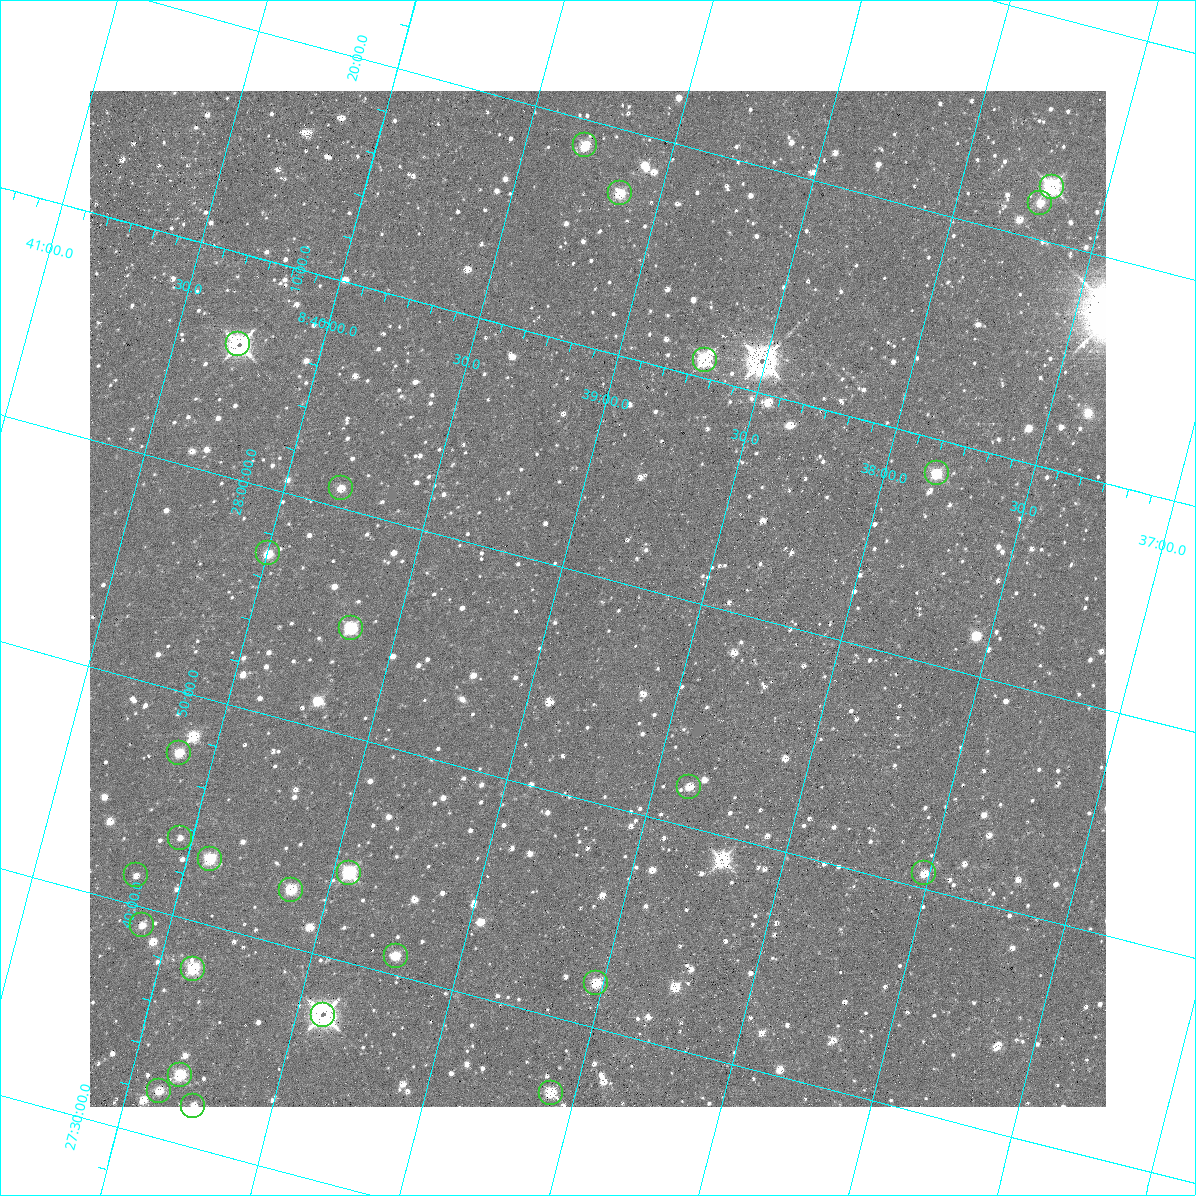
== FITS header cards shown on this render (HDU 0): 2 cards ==
NAXIS1  =                 1016 / length of data axis 1
NAXIS2  =                 1016 / length of data axis 2

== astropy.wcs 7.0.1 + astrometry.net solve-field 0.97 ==
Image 1016 x 1016 px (HDU 0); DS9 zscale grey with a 90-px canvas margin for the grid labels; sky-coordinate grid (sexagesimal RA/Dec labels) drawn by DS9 from the SOLVED WCS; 27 Tycho-2 reference stars matched to detected sources circled (green)
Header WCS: RA---SIN-SIP/DEC--SIN-SIP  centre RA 08:38:51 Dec +27:59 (129.71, +27.98 deg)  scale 2.76 arcsec/px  FOV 46.7' x 46.4'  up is +15 deg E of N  parity normal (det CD < 0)
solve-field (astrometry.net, Tycho-2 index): VERIFIED the header's WCS against the Tycho-2 star catalogue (verified at 3 index scales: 15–27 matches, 3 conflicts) and refined it, rather than solving blind
Solved WCS: RA---TAN-SIP/DEC--TAN-SIP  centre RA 08:38:51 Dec +27:59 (129.71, +27.98 deg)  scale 2.76 arcsec/px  FOV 46.7' x 46.4'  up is +15 deg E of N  parity normal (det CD < 0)
The solver's refit moves the header's centre by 1.1 arcsec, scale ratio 0.9993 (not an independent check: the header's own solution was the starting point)
Tycho-2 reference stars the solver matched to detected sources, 27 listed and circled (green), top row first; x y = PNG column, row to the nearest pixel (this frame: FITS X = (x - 90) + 1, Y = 1016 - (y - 91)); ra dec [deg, ICRS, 3 dp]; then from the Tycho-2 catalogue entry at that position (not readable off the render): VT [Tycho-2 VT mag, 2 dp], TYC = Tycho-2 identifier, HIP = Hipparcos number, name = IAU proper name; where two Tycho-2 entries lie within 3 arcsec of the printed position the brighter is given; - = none
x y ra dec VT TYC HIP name
585 145 129.825 +28.314 9.61 1948-1125-1 - -
1052 187 129.423 +28.374 9.33 1948-1748-1 - -
620 193 129.785 +28.286 10.59 1948-1081-1 - -
1040 203 129.428 +28.360 11.43 1948-282-1 - -
238 344 130.071 +28.100 9.57 1948-1319-1 - -
705 360 129.676 +28.180 10.42 1948-1313-1 - -
937 473 129.456 +28.141 11.12 1948-1344-1 - -
341 488 129.952 +28.014 12.07 1948-1137-1 - -
268 553 129.999 +27.952 11.86 1948-1111-1 - -
351 628 129.913 +27.914 11.05 1948-1462-1 - -
179 753 130.029 +27.788 11.13 1948-1347-1 - -
689 787 129.595 +27.863 11.97 1948-1577-1 - -
180 838 130.010 +27.725 11.85 1948-1733-1 - -
210 859 129.981 +27.716 11.30 1948-1835-1 - -
349 873 129.861 +27.733 10.87 1948-1337-1 - -
924 873 129.380 +27.844 11.46 1948-1517-1 - -
136 875 130.039 +27.689 12.49 1948-1451-1 - -
291 890 129.906 +27.709 11.59 1948-1550-1 - -
142 925 130.023 +27.653 12.40 1948-1556-1 - -
396 956 129.804 +27.681 10.96 1948-1470-1 - -
193 969 129.971 +27.632 10.24 1948-1607-1 - -
596 983 129.630 +27.700 11.19 1948-1497-1 - -
323 1015 129.852 +27.623 9.77 1948-1506-1 - -
180 1075 129.959 +27.551 10.92 1948-1793-1 - -
159 1091 129.973 +27.535 10.67 1948-1790-1 - -
551 1093 129.645 +27.611 11.71 1948-1573-1 - -
193 1106 129.941 +27.531 11.99 1948-1831-1 - -